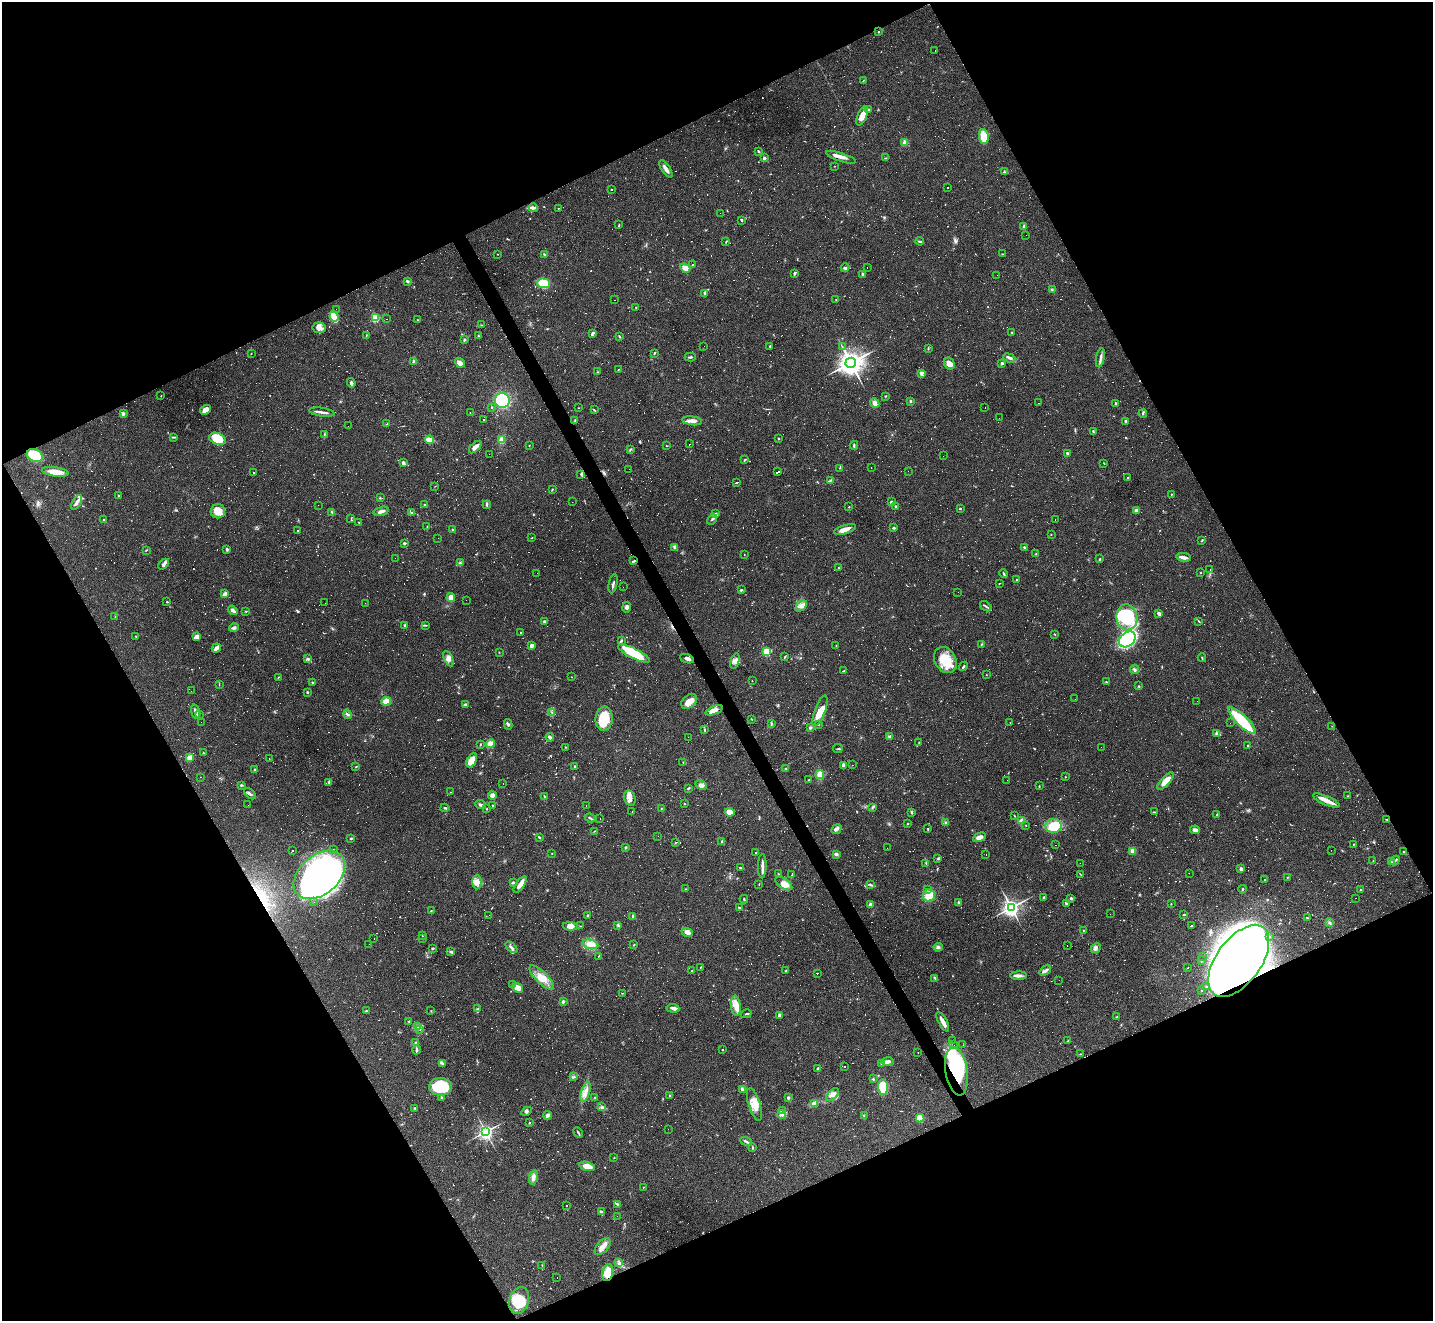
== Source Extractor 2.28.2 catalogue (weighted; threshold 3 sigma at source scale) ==
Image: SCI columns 1-5722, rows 286-5560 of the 5722 x 5712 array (HDU 1 of 3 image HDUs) = the unmasked area's bounding box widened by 8 px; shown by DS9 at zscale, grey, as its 4 x 4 block average (DS9 zoom 1 of the averaged frame): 1 PNG px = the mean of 4 x 4 image px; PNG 1435 x 1323 px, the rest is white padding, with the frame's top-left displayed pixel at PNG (2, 2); every listed detection drawn as its Kron ellipse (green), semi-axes under 4 PNG px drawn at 4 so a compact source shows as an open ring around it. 46% of this frame is shown black and not used: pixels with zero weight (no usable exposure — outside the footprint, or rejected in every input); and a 3 px margin inside the footprint's outer edge (the drizzle kernel's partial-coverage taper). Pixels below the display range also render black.
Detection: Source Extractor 2.28.2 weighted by HDU 2 'WHT'. Background 0.0823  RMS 0.0065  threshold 0.0293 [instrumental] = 3 sigma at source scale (4.5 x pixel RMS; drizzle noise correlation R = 1.50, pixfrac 1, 0.05/0.05 arcsec/px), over >= 5 px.
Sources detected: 1672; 72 too faint to see at this stretch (4 x 4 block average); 5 inside a brighter object's white glare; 781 cosmic-ray / hot-pixel residue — neither listed nor drawn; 15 coinciding with a brighter row at this scale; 26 inside a brighter listed object's ellipse — not listed separately; of the other 773, all 500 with FLUX_AUTO >= 1.44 (the completeness limit of this list) listed and drawn (273 fainter detections not listed), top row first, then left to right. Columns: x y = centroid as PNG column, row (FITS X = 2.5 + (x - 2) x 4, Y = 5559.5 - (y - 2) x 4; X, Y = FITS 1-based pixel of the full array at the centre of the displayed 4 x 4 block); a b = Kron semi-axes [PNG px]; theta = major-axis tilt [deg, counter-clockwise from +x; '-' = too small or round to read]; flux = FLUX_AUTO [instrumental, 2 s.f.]
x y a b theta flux
878 32 2 2 - 2.6
935 51 2 2 - 2.1
863 80 2 2 - 1.6
868 109 3 2 - 4.1
862 116 10 4 67 41
984 137 7 5 -82 70
905 142 2 2 - 120
758 151 3 2 - 4.3
841 157 15 3 -19 28
764 158 2 2 - 26
886 158 2 2 - 1.7
834 166 2 2 - 1.5
666 169 10 3 -57 19
1005 172 2 2 - 3
947 187 2 2 - 2.1
611 190 2 2 - 2.4
533 208 5 3 - 8.8
559 208 2 2 - 1.6
720 213 2 2 - 2.5
742 220 2 2 - 4.3
619 224 2 2 - 1.8
1024 227 4 2 - 5.2
1026 235 2 2 - 3.6
726 241 3 2 - 2.6
920 241 4 2 - 5.6
497 254 2 2 - 1.5
544 254 3 2 - 2.9
1002 254 2 2 - 1.7
693 265 2 2 - 2.9
685 268 5 4 - 31
845 268 4 2 - 7.3
867 268 2 2 - 4.3
794 274 3 2 - 5.6
862 274 4 2 - 6
997 275 2 2 - 1.5
407 281 4 2 - 4.7
543 283 6 5 - 77
1052 290 2 2 - 3
705 293 2 2 - 27
836 299 2 2 - 1.8
614 300 2 2 - 24
636 307 2 2 - 4.4
336 309 2 2 - 2.6
334 317 5 3 - 85
375 318 2 2 - 290
387 319 2 2 - 4.5
417 320 2 2 - 1.7
481 325 2 2 - 1.9
319 328 6 5 - 24
1012 332 2 2 - 2.2
593 333 4 3 - 7.1
366 335 2 2 - 1.6
478 336 2 2 - 3
619 337 2 2 - 3.2
464 340 3 2 - 4
704 346 2 2 - 4.7
770 346 2 2 - 3.3
842 347 2 2 - 1.5
928 348 3 2 - 2.5
251 353 2 2 - 1.6
654 353 3 2 - 4.4
690 357 5 2 - 6.7
1009 358 6 3 -21 9
1100 358 9 3 78 14
414 362 3 3 - 11
460 363 5 4 - 21
851 363 5 5 - 3400
1002 363 4 2 - 5
949 364 6 5 - 24
618 369 2 2 - 2
598 372 2 2 - 2
921 374 4 3 - 7.3
351 383 5 3 - 7.2
161 396 2 2 - 1.6
885 396 2 2 - 1.9
502 401 7 7 - 210
911 401 2 2 - 15
875 403 5 4 - 19
1039 403 2 2 - 13
1115 403 2 2 - 13
492 407 2 2 - 2
985 407 2 2 - 1.8
579 408 2 2 - 1.8
206 410 6 4 34 29
594 410 3 2 - 3.8
322 412 13 2 -8 17
470 413 2 2 - 1.7
123 414 4 3 - 7.6
1143 414 4 2 - 5
999 418 2 2 - 1.6
484 419 3 2 - 120
575 421 2 2 - 1.5
692 421 10 3 -7 20
1125 421 3 2 - 5.4
387 424 3 2 - 3.4
348 426 2 2 - 2
1093 432 4 2 - 4.4
324 435 2 2 - 2.1
173 437 3 2 - 4.4
778 438 2 2 - 2.5
217 439 9 5 -21 92
429 440 4 3 - 37
502 440 4 3 - 31
689 444 2 2 - 61
529 445 2 2 - 1.7
854 445 4 2 - 5.3
667 446 2 2 - 2.1
475 447 7 4 44 18
630 449 4 2 - 3.9
1067 453 2 2 - 8.3
489 454 2 2 - 1.8
35 456 8 6 -26 150
943 456 2 2 - 3.5
744 460 3 2 - 4.5
403 462 3 2 - 11
1104 463 2 2 - 2.3
840 468 3 2 - 2.7
871 468 2 2 - 3.2
629 469 2 2 - 3
908 471 2 2 - 2.3
55 472 13 5 -8 43
254 472 2 2 - 3.3
778 472 3 2 - 160
580 474 2 2 - 1.5
1128 477 2 2 - 2.8
830 481 3 2 - 2.4
736 482 3 2 - 190
435 486 2 2 - 1.8
552 489 3 2 - 2.8
1171 494 2 2 - 2.7
118 496 2 2 - 2.4
380 498 2 2 - 2.5
77 502 8 2 60 12
572 502 2 2 - 2.4
891 502 3 2 - 4
318 505 2 2 - 2.2
425 505 3 2 - 3.8
487 505 4 2 - 4.4
849 507 2 2 - 1.9
896 507 2 2 - 30
960 508 2 2 - 9.9
1136 510 3 3 - 11
218 511 7 7 - 50
381 511 8 3 15 15
332 512 4 2 - 4.5
412 513 4 2 - 4
716 514 2 2 - 2.7
351 518 2 2 - 1.5
712 519 6 2 43 4.9
1055 519 2 2 - 11
103 520 2 2 - 5.7
359 522 2 2 - 2.3
427 526 2 2 - 1.7
893 528 2 2 - 8
845 529 11 3 18 33
298 530 2 2 - 4.2
453 530 3 2 - 2.9
1051 534 2 2 - 1.5
438 538 2 2 - 2.8
532 538 2 2 - 1.9
1202 540 4 2 - 2.2
404 543 2 2 - 18
1024 547 3 2 - 4
675 548 3 2 - 3.5
227 549 4 3 - 5
146 550 3 2 - 2.4
744 554 2 2 - 1.5
1036 554 2 2 - 2.2
1183 557 7 2 -9 17
395 558 2 2 - 3.7
1100 559 3 2 - 3.6
634 561 4 2 - 4.3
460 563 2 2 - 1.6
164 564 6 3 43 8.9
838 568 2 2 - 1.4
1210 569 2 2 - 2.3
1201 572 2 2 - 1.6
537 573 2 2 - 16
1004 574 4 2 - 4.8
1016 580 2 2 - 2.3
999 583 2 2 - 1.4
613 584 9 2 79 9.3
623 587 2 2 - 13
741 590 3 2 - 4
958 592 2 2 - 12
225 594 4 2 - 14
451 598 4 3 - 39
466 600 2 2 - 15
167 602 2 2 - 6.7
325 603 2 2 - 2.5
365 603 2 2 - 6.1
801 606 7 4 44 15
986 606 6 2 -34 5.6
627 607 5 3 - 11
233 610 5 2 - 14
246 611 3 2 - 2.8
1159 613 4 3 - 8.8
115 617 2 2 - 1.9
1127 617 13 10 -81 230
1199 621 4 2 - 2.5
544 622 2 2 - 9.2
405 625 3 2 - 6.6
426 625 2 2 - 2.9
234 628 5 3 - 9.1
520 632 2 2 - 65
1054 634 3 2 - 2.3
136 636 2 2 - 1.9
197 637 3 2 - 36
1127 639 9 7 40 320
621 640 3 2 - 4.3
981 644 3 2 - 2.5
836 645 2 2 - 1.6
532 646 2 2 - 47
216 648 5 3 - 18
499 652 2 2 - 1.6
767 652 2 2 - 290
634 653 17 5 -26 140
785 657 3 2 - 3
1202 658 4 2 - 2.6
308 659 3 2 - 4.1
448 659 8 4 -64 15
687 659 7 3 -20 11
945 660 14 10 -59 97
735 661 8 3 74 13
963 666 5 2 - 4.4
1135 670 5 3 - 6.6
843 671 2 2 - 240
986 675 2 2 - 1.5
278 677 2 2 - 1.6
571 677 2 2 - 1.5
752 681 2 2 - 2.4
312 682 2 2 - 5.5
1106 682 2 2 - 2.4
219 685 2 2 - 1.6
1139 686 2 2 - 1.7
191 691 2 2 - 4.4
307 692 2 2 - 12
1075 699 2 2 - 1.6
386 701 5 3 - 44
689 701 9 6 44 33
1197 701 2 2 - 3.8
465 704 3 2 - 3.5
714 710 9 3 22 36
820 711 16 5 69 70
196 712 7 2 -72 17
552 712 2 2 - 2.9
199 714 2 2 - 1.8
347 714 4 2 - 6.4
604 719 12 8 85 120
751 719 3 2 - 2.5
1242 721 18 5 -44 170
201 722 2 2 - 3.4
1010 722 2 2 - 1.6
771 723 4 2 - 4.1
1230 723 2 2 - 1.5
508 724 5 2 - 6
818 724 3 2 - 3.1
1332 726 2 2 - 1.6
810 728 3 2 - 6.7
705 729 3 2 - 3.1
1217 734 4 3 - 7
550 737 4 3 - 11
688 737 2 2 - 9.4
890 737 3 2 - 12
919 743 2 2 - 2
480 744 3 2 - 3.3
490 744 4 4 - 27
1248 746 2 2 - 4.8
566 747 2 2 - 1.6
1101 747 2 2 - 11
838 749 5 2 - 3.3
203 753 2 2 - 1.6
189 758 4 3 - 28
269 759 2 2 - 1.6
472 760 7 4 61 51
683 762 2 2 - 1.6
844 765 4 3 - 15
852 765 2 2 - 5.3
574 766 2 2 - 3.5
356 767 2 2 - 1.9
785 769 2 2 - 2.4
255 770 3 2 - 4.8
820 774 4 3 - 39
200 777 2 2 - 1.5
1065 777 2 2 - 3.8
809 780 2 2 - 7.5
1007 780 2 2 - 4.4
1166 781 11 4 48 42
329 782 3 2 - 2.1
503 784 2 2 - 4.2
241 785 3 2 - 3
701 785 6 3 -27 11
1039 786 2 2 - 2
688 788 4 2 - 3.8
451 792 2 2 - 2.3
250 794 7 2 -44 6.4
492 795 4 3 - 14
1348 796 2 2 - 2.9
545 797 3 2 - 6.2
630 798 8 5 -75 23
1326 801 14 4 -24 38
684 804 2 2 - 2.2
248 805 2 2 - 9.8
481 805 5 2 - 12
492 805 2 2 - 4.6
586 806 2 2 - 2.8
872 807 2 2 - 2.2
445 808 4 2 - 3.9
661 808 2 2 - 1.5
487 809 2 2 - 2.3
632 811 2 2 - 11
730 812 5 4 - 29
912 812 3 2 - 3.6
1154 812 2 2 - 1.9
1217 814 2 2 - 3.3
1014 816 3 2 - 1.9
590 818 5 2 - 6.1
600 819 2 2 - 7.5
1387 820 4 2 - 3.5
1021 821 3 2 - 24
946 823 4 3 - 6
907 824 3 2 - 2.9
1025 825 2 2 - 1.6
1053 826 8 7 - 85
837 829 5 4 - 11
928 829 2 2 - 4.2
1195 830 5 4 - 13
594 831 3 2 - 2
658 836 2 2 - 4
539 837 4 2 - 4.5
979 837 7 4 28 22
351 838 3 2 - 3.6
722 841 2 2 - 3.1
675 842 2 2 - 2.5
1353 844 2 2 - 2.2
1056 845 2 2 - 2
625 847 2 2 - 4
887 848 2 2 - 2.5
333 849 2 2 - 1.7
293 850 2 2 - 1.6
1331 850 2 2 - 14
1133 851 4 3 - 20
1403 852 2 2 - 2.7
552 853 2 2 - 1.5
756 853 2 2 - 2.6
836 854 4 3 - 8.8
986 855 2 2 - 3.4
938 859 2 2 - 4.1
1373 861 3 2 - 1.8
1395 861 5 2 - 4.7
1391 862 3 2 - 3.6
926 863 3 2 - 1.8
1080 863 2 2 - 8
762 866 12 3 89 19
741 868 3 2 - 5.4
1241 869 2 2 - 29
1189 873 2 2 - 2.7
779 874 2 2 - 1.9
792 874 3 2 - 1.7
1080 874 3 2 - 2
319 875 29 19 41 1300
1287 877 2 2 - 2.5
1265 880 2 2 - 170
477 882 7 4 88 20
513 883 3 2 - 4.7
784 883 9 5 -34 26
759 884 2 2 - 2
520 885 9 4 54 24
870 885 3 2 - 4.4
685 889 2 2 - 3.3
928 889 2 2 - 3.2
1242 889 4 2 - 3.5
1360 890 2 2 - 2.9
929 895 6 6 - 60
1043 897 2 2 - 3.6
1071 898 3 2 - 7.3
1356 898 2 2 - 2.1
744 899 4 2 - 4.2
314 902 2 2 - 7.4
959 902 3 2 - 5.4
1066 903 3 2 - 3.4
870 904 2 2 - 54
1171 904 2 2 - 2.1
739 907 3 2 - 2.4
1011 907 3 3 - 1600
431 911 2 2 - 2
1110 914 2 2 - 2.3
489 915 2 2 - 1.9
588 915 3 2 - 5
1184 915 2 2 - 1.9
633 916 4 2 - 5.6
1307 918 2 2 - 4.1
1329 923 3 2 - 5.4
570 926 8 4 -3 17
581 926 3 2 - 2.5
618 926 3 2 - 3.8
1191 926 2 2 - 81
1083 930 2 2 - 1.8
687 932 6 4 -24 20
422 935 2 2 - 3.4
1270 936 2 2 - 1.6
374 938 2 2 - 3.8
422 939 2 2 - 12
369 944 2 2 - 3
590 944 8 4 -10 22
634 945 2 2 - 2.6
1067 946 2 2 - 5.2
511 947 7 2 -43 9.8
938 947 4 3 - 8
432 948 3 2 - 4.2
1096 948 5 4 - 12
451 952 3 2 - 7.2
598 956 3 2 - 1.9
1202 957 2 2 - 1.5
1202 961 3 2 - 4.2
1239 961 41 22 53 3000
700 968 2 2 - 2.5
1188 968 2 2 - 2
1045 970 6 3 37 11
692 971 2 2 - 7.1
786 971 2 2 - 2
817 973 2 2 - 64
1019 976 8 3 1 14
542 978 16 6 -44 48
935 978 2 2 - 2.8
1059 980 2 2 - 4.6
513 984 2 2 - 4.1
1206 986 3 2 - 4.4
518 988 6 4 -40 41
1201 991 2 2 - 4.3
622 993 2 2 - 1.8
563 1002 3 2 - 9
736 1006 10 5 -83 34
673 1008 6 4 -4 14
477 1009 2 2 - 1.5
366 1011 2 2 - 2.6
431 1011 2 2 - 1.6
746 1014 5 2 - 5.8
779 1015 4 2 - 8.5
1117 1017 3 2 - 2.8
409 1021 2 2 - 2.6
943 1022 11 2 -61 30
418 1027 3 2 - 2.9
420 1029 2 2 - 1.8
952 1040 2 2 - 4.2
1068 1041 2 2 - 1.7
415 1042 2 2 - 2.1
954 1045 2 2 - 7
963 1045 2 2 - 4.3
416 1050 5 2 - 9.8
722 1050 2 2 - 2.2
918 1052 2 2 - 1.9
1080 1054 4 2 - 2.7
888 1062 6 3 8 16
443 1063 3 2 - 3.1
882 1063 4 2 - 5.2
844 1066 2 2 - 62
818 1068 2 2 - 6.2
956 1071 24 11 -81 280
574 1077 2 2 - 2.1
873 1079 3 2 - 2.8
441 1087 11 8 0 180
883 1087 7 5 -83 88
742 1089 4 2 - 12
586 1092 10 4 73 24
670 1095 2 2 - 11
833 1095 8 4 44 19
441 1097 2 2 - 3.1
595 1098 2 2 - 4.3
788 1098 2 2 - 7.9
754 1104 17 5 -72 43
814 1104 4 3 - 26
602 1107 3 2 - 3.6
415 1108 2 2 - 5.7
527 1111 5 3 - 6.9
783 1111 4 2 - 6.7
548 1115 4 2 - 14
782 1115 4 2 - 4.9
864 1116 2 2 - 1.9
920 1118 4 3 - 48
530 1123 3 2 - 2.9
668 1129 2 2 - 2.9
485 1132 3 3 - 1100
578 1132 5 2 - 5.4
746 1141 6 2 -26 7.2
753 1148 4 2 - 3
614 1157 2 2 - 1.6
587 1166 8 4 -15 42
533 1177 7 3 79 14
643 1187 2 2 - 1.5
617 1204 3 3 - 4.1
566 1205 2 2 - 6
601 1212 3 2 - 8.6
617 1216 2 2 - 12
603 1246 10 5 47 25
619 1263 2 2 - 2
542 1265 2 2 - 1.7
608 1272 8 5 79 79
557 1277 2 2 - 18
519 1300 14 9 73 80
Overlapping masked pixels (flux is a lower limit): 5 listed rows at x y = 634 561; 319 875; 1239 961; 956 1071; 608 1272
Diffuse or blended objects may show on this block-average render without a row.